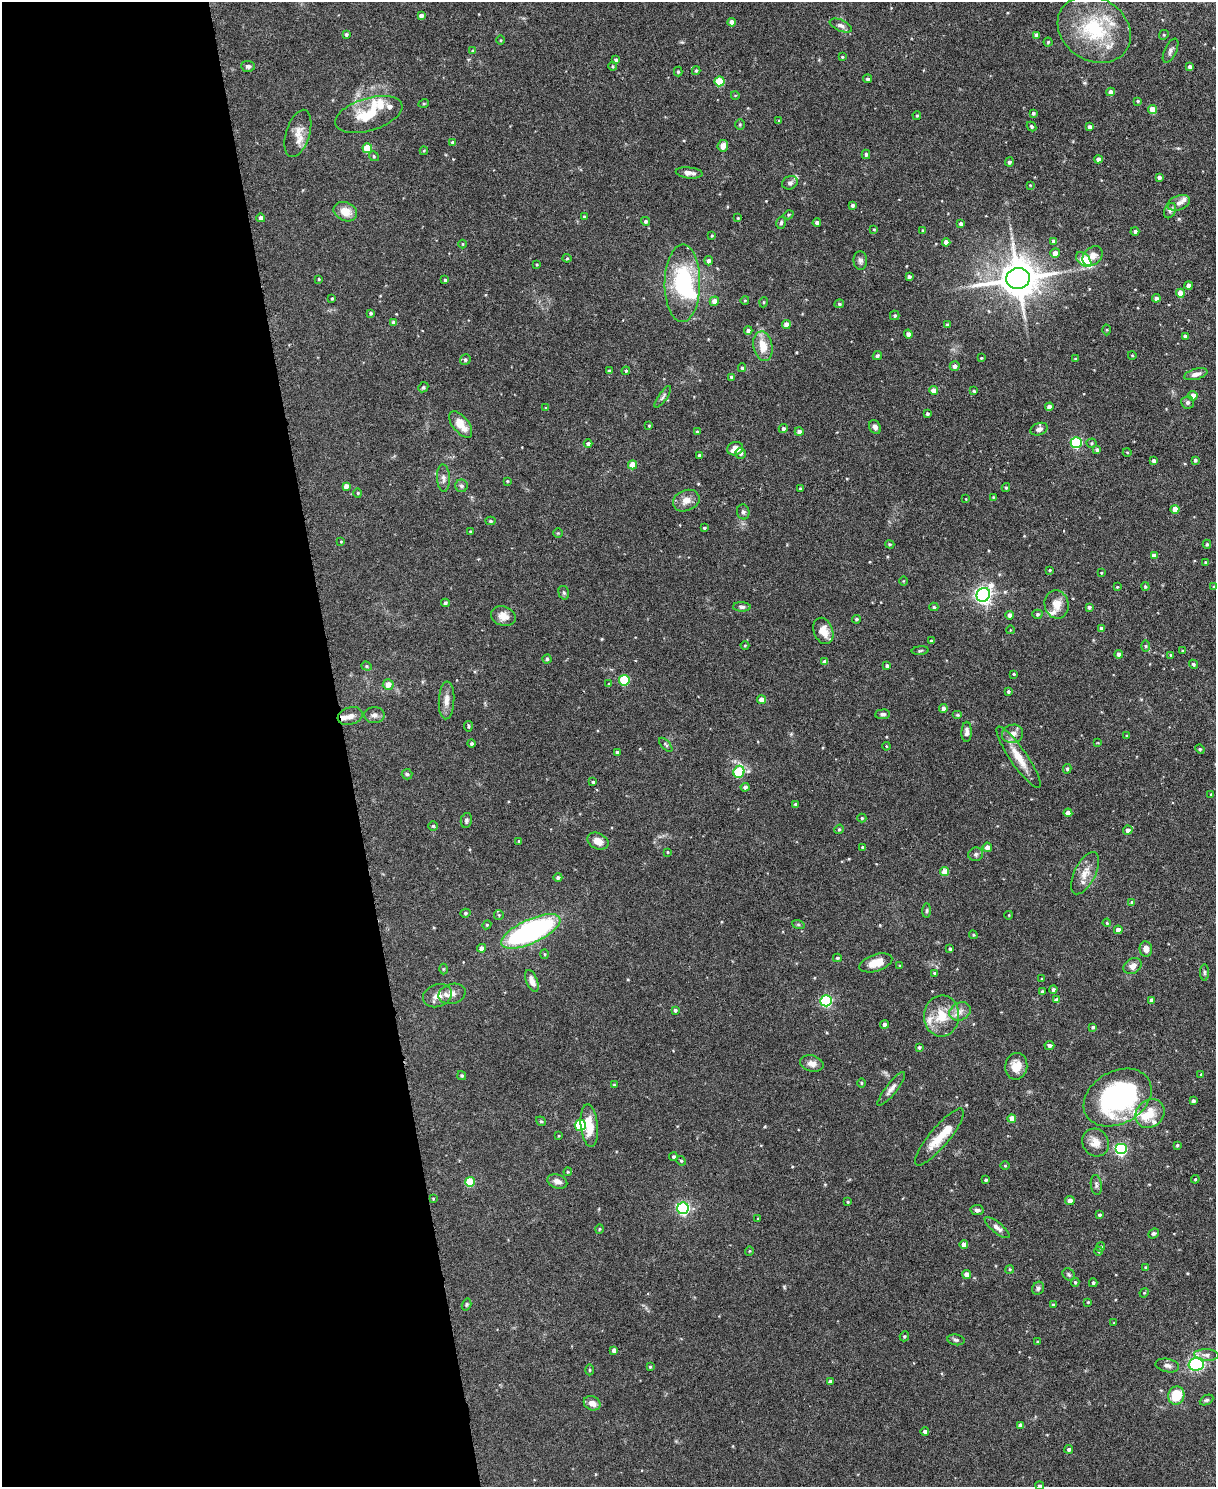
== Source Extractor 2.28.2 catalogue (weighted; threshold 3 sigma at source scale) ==
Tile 5 of 4 x 3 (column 1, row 2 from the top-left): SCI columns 3-1216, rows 1619-3103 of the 4863 x 4841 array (HDU 1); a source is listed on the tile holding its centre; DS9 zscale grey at full resolution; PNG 1218 x 1489 px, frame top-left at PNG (2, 2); each listed source drawn as its Kron ellipse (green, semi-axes under 4 px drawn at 4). Shown black and unused: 28% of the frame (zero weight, under 3 of 6 exposures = <1% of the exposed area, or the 3 px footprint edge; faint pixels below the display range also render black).
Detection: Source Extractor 2.28.2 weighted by HDU 2 'WHT'; one run over the whole footprint, this tile lists its part. Background 0.12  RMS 0.0041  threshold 0.0169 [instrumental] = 3 sigma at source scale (4.09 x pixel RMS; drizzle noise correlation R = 1.36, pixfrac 0.8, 0.05/0.05 arcsec/px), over >= 5 px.
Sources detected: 355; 1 inside a brighter object's white glare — neither listed nor drawn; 15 inside a brighter listed object's ellipse — not listed separately; the other 339 listed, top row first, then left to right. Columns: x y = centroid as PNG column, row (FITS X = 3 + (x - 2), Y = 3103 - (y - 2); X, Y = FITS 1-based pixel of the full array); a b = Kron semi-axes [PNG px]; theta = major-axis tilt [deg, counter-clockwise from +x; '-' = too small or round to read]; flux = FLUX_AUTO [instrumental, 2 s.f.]
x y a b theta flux
421 16 4 4 - 1.5
732 22 4 4 - 2.5
841 25 12 5 -23 1.5
1094 29 38 31 -32 29
346 34 4 3 - 0.65
1037 35 4 4 - 2.2
1164 35 5 4 - 0.47
500 40 4 3 - 0.34
1048 42 4 4 - 0.47
472 51 4 3 - 0.44
1170 51 13 6 64 1.3
842 57 4 4 - 0.43
616 60 4 3 - 0.81
248 66 7 5 -5 1.2
612 66 4 3 - 0.41
1190 67 4 4 - 1.3
696 71 4 3 - 0.56
678 72 5 4 - 0.44
868 79 4 4 - 0.79
719 81 5 5 - 14
1111 92 4 4 - 2.1
735 95 4 3 - 0.28
1138 101 4 3 - 0.44
424 103 5 3 - 0.37
1152 110 4 4 - 5.1
1033 113 4 3 - 0.6
369 114 35 16 17 12
917 116 4 3 - 0.45
779 121 3 3 - 0.34
740 125 5 5 - 0.5
1031 126 5 4 - 0.69
1089 127 4 4 - 1.6
298 133 24 12 73 4.4
453 142 4 4 - 0.82
723 146 6 5 - 2.5
367 148 5 5 - 13
424 151 4 4 - 0.34
866 154 4 3 - 0.71
374 156 5 4 - 0.53
1098 159 4 4 - 1.6
1009 162 4 4 - 0.83
689 173 13 5 -6 2.1
1159 177 4 3 - 1.1
790 183 8 6 28 1.1
1030 185 4 4 - 0.31
1179 203 12 7 19 2.1
852 205 4 3 - 0.85
1170 211 8 5 63 1.2
345 212 12 9 -23 4.9
788 215 5 3 - 0.44
584 217 4 3 - 0.68
261 218 4 4 - 1.2
738 218 4 3 - 0.32
645 221 4 4 - 0.72
781 223 6 4 75 0.67
817 223 4 4 - 1
961 224 4 4 - 0.94
874 229 3 3 - 0.32
923 231 4 4 - 0.87
1135 231 4 4 - 0.88
712 236 4 4 - 0.39
1054 241 4 4 - 1.6
946 242 4 4 - 2.4
463 244 4 3 - 0.3
1055 253 5 4 - 2.5
1092 256 11 8 44 2.8
567 258 4 4 - 0.43
1084 260 9 5 -44 13
708 261 5 4 - 1.2
860 261 9 6 -85 1.2
537 264 3 3 - 0.36
909 277 3 3 - 0.97
1018 278 12 10 8 1200
319 279 3 3 - 0.39
445 280 3 3 - 0.54
682 283 39 18 89 32
1188 286 4 4 - 1.9
1180 293 4 4 - 5.1
332 298 3 3 - 0.39
1156 298 4 4 - 1.1
745 300 4 3 - 0.32
714 301 5 4 - 3.1
764 302 5 3 - 0.37
839 304 5 4 - 0.66
371 313 4 3 - 0.55
895 315 5 4 - 0.58
394 323 4 4 - 1.4
786 324 4 4 - 3.1
947 325 3 3 - 0.7
748 330 4 4 - 1.7
1107 330 5 3 - 0.45
908 334 4 4 - 1.4
1185 336 3 3 - 0.79
763 346 15 9 -80 5.9
1132 355 4 3 - 0.28
877 356 5 4 - 0.63
981 358 3 3 - 0.3
1075 358 3 2 - 0.26
465 360 5 5 - 0.76
955 366 5 4 - 1.5
742 368 4 4 - 0.56
609 371 4 3 - 0.61
626 371 4 4 - 0.43
1196 374 12 5 15 1.9
732 377 4 4 - 1.3
423 387 5 4 - 0.54
934 390 4 4 - 3.1
974 391 4 4 - 0.49
1193 396 5 4 - 2.6
663 397 13 4 55 0.99
1187 402 6 6 - 0.93
1049 407 4 4 - 2.3
546 408 3 3 - 0.4
927 414 3 3 - 0.63
461 424 15 8 -51 5.7
649 426 3 3 - 0.38
875 427 7 5 -60 1.6
783 429 4 4 - 0.84
1039 429 9 6 20 1.5
697 432 4 4 - 0.62
799 432 4 4 - 1.7
1076 442 5 5 - 38
1091 443 5 4 - 0.52
588 444 4 4 - 0.9
735 449 8 6 21 4.5
1097 450 4 4 - 0.94
1127 452 4 3 - 0.31
741 453 5 5 - 0.9
699 455 3 3 - 0.58
1195 460 4 3 - 0.61
1154 461 4 4 - 1.1
632 465 4 4 - 6.7
443 478 14 6 -87 1.7
507 481 3 3 - 0.33
346 486 4 4 - 1.9
461 486 6 6 - 0.9
1006 487 4 4 - 0.42
800 488 4 3 - 0.39
358 493 4 4 - 0.45
993 497 4 4 - 0.34
966 499 4 2 - 0.23
686 501 13 10 22 3.5
1175 509 4 4 - 4.3
743 512 7 6 - 1.1
490 521 5 4 - 0.64
704 528 3 3 - 0.48
470 531 4 3 - 0.34
558 533 4 4 - 0.38
341 542 4 3 - 0.34
890 544 4 3 - 0.45
1207 544 4 4 - 0.52
1154 555 4 4 - 2.6
1205 562 4 3 - 0.44
1050 570 3 3 - 0.34
1101 573 3 3 - 0.33
903 581 5 3 - 0.32
1117 587 3 3 - 0.35
1145 587 4 3 - 0.5
1214 587 4 3 - 0.45
564 593 7 5 -74 0.73
983 595 7 6 - 160
445 603 4 3 - 0.8
1057 604 14 12 -76 4.6
742 607 9 4 -3 0.9
934 607 4 4 - 0.59
1089 607 3 3 - 0.79
1037 614 5 4 - 0.68
1010 615 4 4 - 2
503 616 13 9 -20 3.2
856 619 4 4 - 0.63
1101 628 4 4 - 1.2
1010 630 4 3 - 0.27
823 631 13 9 -68 4.5
931 641 4 3 - 0.63
745 646 4 3 - 0.34
1145 646 5 4 - 0.5
1182 650 3 2 - 0.31
920 651 8 3 6 0.53
1119 654 4 4 - 1.5
1171 655 4 3 - 0.33
547 659 4 4 - 0.64
825 662 4 4 - 1.9
1193 664 4 4 - 0.67
367 666 5 4 - 0.55
887 666 4 4 - 0.91
1014 674 3 3 - 0.4
624 680 5 5 - 19
388 684 5 5 - 3.1
609 684 4 3 - 0.54
1008 692 4 3 - 0.62
447 700 19 7 87 3
761 700 4 4 - 3.1
943 708 4 4 - 1.6
882 714 7 5 4 1.1
374 715 10 8 1 1.6
958 715 5 4 - 0.44
350 716 13 8 17 2.6
468 726 5 3 - 0.5
967 732 10 5 89 1.4
1013 734 10 9 - 2.6
1127 736 3 3 - 0.39
472 743 4 4 - 0.6
1098 743 4 2 - 0.29
666 745 9 4 -47 0.67
886 746 4 3 - 0.32
1200 749 5 4 - 0.5
617 752 3 3 - 0.79
1018 757 36 8 -56 7.5
1067 769 5 4 - 0.65
739 772 6 5 - 22
407 774 5 5 - 0.62
593 782 3 3 - 0.55
745 787 4 4 - 1
1211 794 3 3 - 0.39
795 804 4 4 - 0.77
1068 813 4 4 - 2.8
862 818 4 4 - 0.53
466 820 7 5 77 0.95
433 826 5 5 - 0.59
839 829 5 4 - 0.52
1128 830 4 4 - 1.6
519 841 3 3 - 0.41
598 841 11 8 -25 3.5
863 847 4 3 - 0.59
987 847 4 4 - 2.3
667 852 3 3 - 0.33
976 854 7 6 - 1
945 872 4 4 - 4.8
1085 873 23 10 63 4.6
558 877 4 4 - 0.97
1132 903 4 4 - 1.3
926 911 7 3 89 0.55
465 913 5 4 - 0.64
499 915 5 5 - 0.56
1009 915 4 3 - 0.28
1107 923 4 4 - 0.44
798 924 6 4 -19 0.52
487 925 4 4 - 0.42
1118 930 4 4 - 2.6
531 931 32 12 24 80
973 935 4 4 - 0.41
481 948 4 4 - 1.7
950 949 3 3 - 0.58
1146 949 7 6 - 2.4
545 954 5 3 - 0.37
837 958 4 3 - 0.48
876 963 17 8 18 5.3
900 966 4 3 - 0.5
1132 966 9 7 35 2.3
443 969 5 3 - 0.34
1204 972 8 4 -90 0.7
934 973 4 3 - 0.45
1042 979 3 3 - 0.38
532 981 12 5 -68 2.6
1053 989 4 4 - 0.89
1042 991 4 3 - 0.47
452 994 14 10 16 2.9
437 996 15 11 20 3.8
1057 1000 4 4 - 1.6
1152 1000 4 4 - 1.8
826 1001 5 5 - 48
675 1010 4 4 - 0.66
960 1011 11 9 27 2.7
942 1016 21 17 86 10
885 1024 4 4 - 1.3
1093 1027 4 3 - 0.71
1049 1045 5 4 - 0.97
919 1047 4 3 - 0.61
812 1063 12 8 -14 2.5
1016 1066 13 11 80 4.8
1201 1074 4 3 - 0.41
462 1076 4 4 - 0.62
861 1083 5 3 - 0.4
614 1085 4 4 - 0.36
891 1089 21 5 52 2.2
1118 1097 36 26 29 72
1193 1101 4 3 - 1
1150 1114 15 13 41 5.6
1012 1119 4 4 - 4
541 1121 5 4 - 0.52
580 1125 5 5 - 27
589 1126 21 8 -84 7.3
558 1136 4 2 - 0.29
939 1137 36 9 50 8.5
1095 1143 14 13 - 4.1
1177 1145 4 4 - 0.5
1121 1149 6 5 - 53
673 1156 4 4 - 0.58
681 1161 5 4 - 0.44
1005 1166 4 3 - 0.34
568 1172 4 4 - 0.4
1195 1179 4 4 - 0.43
986 1180 3 3 - 0.61
557 1181 10 7 -18 2.1
470 1182 5 5 - 13
1096 1185 10 5 -83 1
433 1199 4 3 - 0.31
1070 1201 5 4 - 2.3
848 1202 4 3 - 0.44
683 1208 6 5 - 62
977 1210 6 5 - 1
1099 1215 4 3 - 0.6
758 1219 3 3 - 0.32
997 1228 15 5 -39 1.8
599 1229 5 3 - 0.34
1153 1233 5 4 - 0.67
964 1245 4 4 - 2.3
1100 1247 4 4 - 0.74
749 1251 5 3 - 0.33
1099 1251 4 3 - 0.31
1146 1268 3 3 - 0.98
1010 1269 4 3 - 0.38
967 1274 4 4 - 3.2
1069 1274 7 5 -47 0.77
1075 1282 4 4 - 0.58
1093 1283 4 3 - 0.65
1038 1288 7 6 - 0.95
1144 1293 5 4 - 0.37
1088 1302 3 3 - 0.33
466 1304 6 4 72 0.54
1053 1305 3 3 - 0.69
1114 1323 3 3 - 0.33
904 1336 5 4 - 0.56
956 1340 8 5 -9 0.83
1038 1342 4 3 - 0.6
614 1350 4 4 - 1.4
1206 1355 12 6 -4 1.7
1196 1364 7 6 - 27
1167 1365 12 6 -12 1.7
650 1367 4 4 - 0.43
590 1370 5 3 - 0.41
830 1381 4 3 - 0.96
1176 1396 9 8 - 11
1207 1400 7 4 25 0.65
592 1403 8 7 - 2.8
1020 1425 4 3 - 1.4
925 1431 4 4 - 1.1
1069 1449 4 4 - 0.9
1040 1486 4 4 - 0.64
Isophote crosses this tile's border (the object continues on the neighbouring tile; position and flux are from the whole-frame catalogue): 2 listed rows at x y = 1094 29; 1040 1486